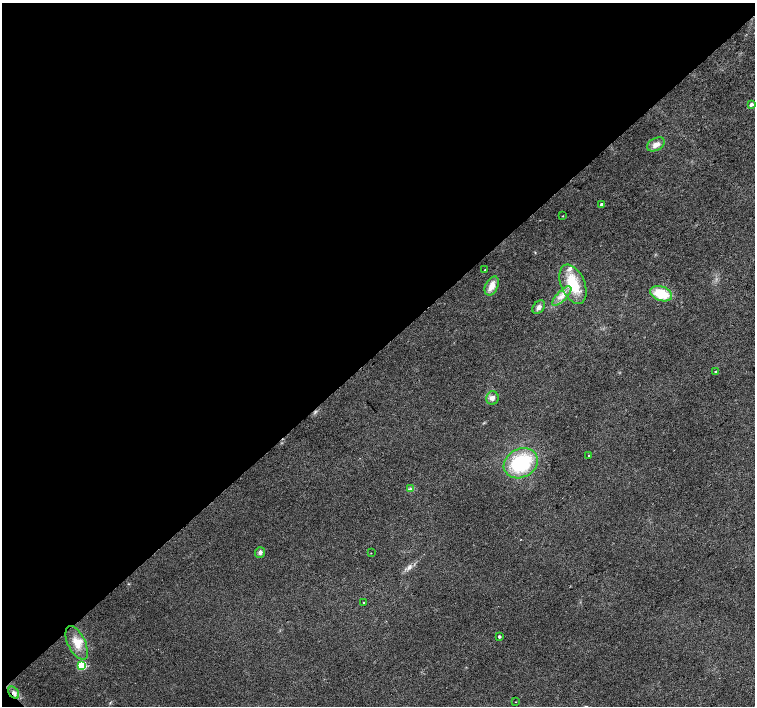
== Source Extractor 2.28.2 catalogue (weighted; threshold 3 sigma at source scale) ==
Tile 5 of 4 x 4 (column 1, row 2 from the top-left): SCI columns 6-1510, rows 3037-4444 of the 6026 x 6005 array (HDU 1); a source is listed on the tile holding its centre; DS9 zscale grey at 2 x 2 block average (1 PNG px = mean of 2 x 2 image px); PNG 757 x 708 px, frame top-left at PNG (2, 3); each listed source drawn as its Kron ellipse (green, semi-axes under 4 px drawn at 4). Shown black and unused: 50% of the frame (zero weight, under 2 of 3 exposures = <1% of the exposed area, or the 3 px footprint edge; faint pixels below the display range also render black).
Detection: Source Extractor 2.28.2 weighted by HDU 2 'WHT'; one run over the whole footprint, this tile lists its part. Background 0.0208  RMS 0.0065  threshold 0.0292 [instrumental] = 3 sigma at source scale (4.5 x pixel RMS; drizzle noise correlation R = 1.50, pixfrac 1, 0.0396/0.0396 arcsec/px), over >= 5 px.
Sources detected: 25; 2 inside a brighter listed object's ellipse — not listed separately; the other 23 listed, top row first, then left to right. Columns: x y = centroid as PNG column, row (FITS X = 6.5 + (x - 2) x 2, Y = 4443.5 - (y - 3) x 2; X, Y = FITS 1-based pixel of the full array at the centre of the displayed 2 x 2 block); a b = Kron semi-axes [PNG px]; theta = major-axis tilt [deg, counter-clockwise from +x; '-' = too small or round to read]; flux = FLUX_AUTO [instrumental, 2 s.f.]
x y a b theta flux
751 105 3 3 - 6.1
656 144 9 6 27 9.4
602 205 3 2 - 6
562 216 3 2 - 0.73
485 270 2 2 - 2.3
573 284 21 12 -67 54
492 286 10 6 64 15
661 294 11 7 -20 48
562 296 13 5 46 10
539 307 7 5 47 5.5
716 372 3 2 - 1.7
492 398 6 6 - 6.8
589 455 2 2 - 9.4
521 463 18 14 28 110
410 488 4 2 - 2.3
260 552 5 5 - 4.7
371 553 2 2 - 0.62
364 603 2 2 - 1.2
499 637 2 2 - 3.2
77 643 18 8 -64 21
82 665 4 3 - 85
14 693 7 4 -51 5.8
516 702 2 2 - 0.83
Overlapping masked pixels (flux is a lower limit): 1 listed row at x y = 14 693
Diffuse or blended objects may show on this block-average render without a row.